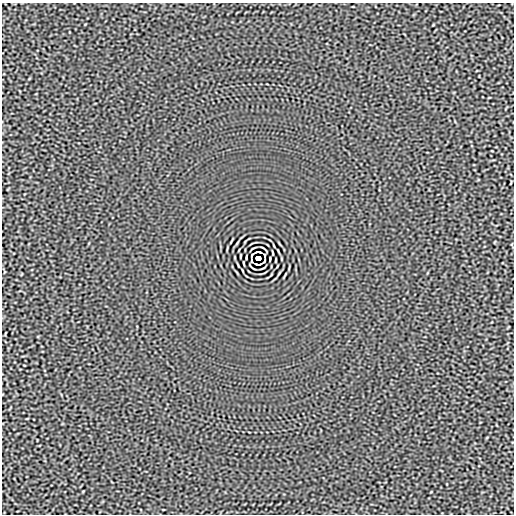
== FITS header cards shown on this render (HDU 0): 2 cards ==
NAXIS1  =                  512
NAXIS2  =                  512

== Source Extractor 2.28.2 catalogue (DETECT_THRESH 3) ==
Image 512 x 512 px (HDU 0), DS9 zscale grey, 1 PNG px = 1 image px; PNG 516 x 516 px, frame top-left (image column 1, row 512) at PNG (2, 3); no overlay
Background -2.48e-05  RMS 0.0015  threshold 0.00465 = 3 sigma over >= 5 px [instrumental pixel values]
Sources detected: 9; all 9 listed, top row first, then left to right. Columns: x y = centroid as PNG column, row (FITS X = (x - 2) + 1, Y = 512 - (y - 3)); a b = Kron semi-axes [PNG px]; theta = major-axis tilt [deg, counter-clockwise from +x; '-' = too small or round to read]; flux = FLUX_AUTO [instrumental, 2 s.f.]
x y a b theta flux
258 252 6 2 0 0.15
252 255 5 2 - 0.032
240 256 3 2 - 0.064
258 258 5 4 - 4
276 260 3 2 - 0.064
251 261 3 2 - 0.082
264 261 5 2 - 0.032
244 263 4 2 - 0.087
258 264 6 2 0 0.15